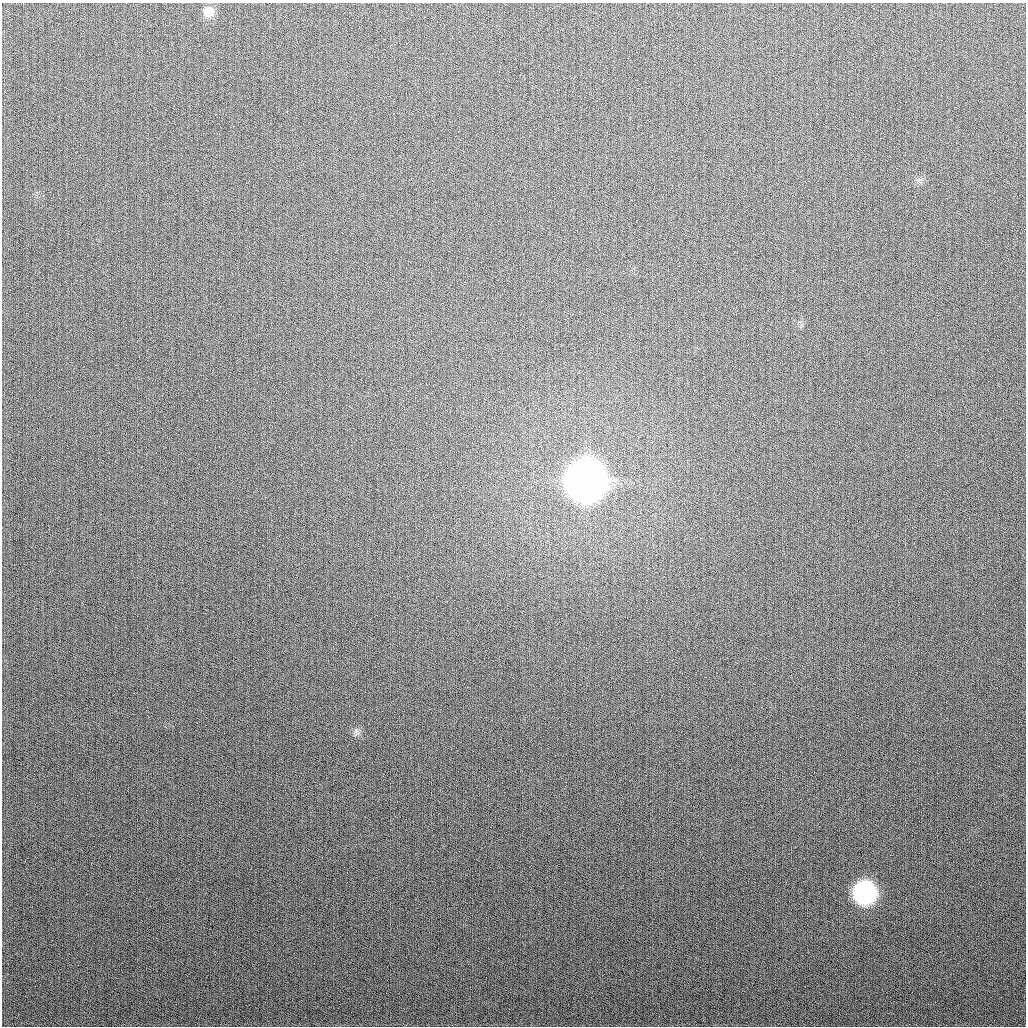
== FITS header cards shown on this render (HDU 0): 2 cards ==
NAXIS1  =                 1024
NAXIS2  =                 1024

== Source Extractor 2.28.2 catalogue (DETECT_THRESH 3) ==
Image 1024 x 1024 px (HDU 0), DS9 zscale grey, 1 PNG px = 1 image px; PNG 1028 x 1028 px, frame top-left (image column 1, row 1024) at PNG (2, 3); no overlay
Background 275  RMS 11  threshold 32.3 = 3 sigma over >= 5 px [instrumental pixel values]
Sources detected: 4; all 4 listed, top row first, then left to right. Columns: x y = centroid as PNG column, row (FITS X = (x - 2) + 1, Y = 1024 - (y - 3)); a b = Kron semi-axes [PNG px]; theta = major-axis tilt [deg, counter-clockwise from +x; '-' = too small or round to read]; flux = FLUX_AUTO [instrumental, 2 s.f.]
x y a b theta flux
208 12 14 13 - 7.2e+03
585 481 18 18 - 2.1e+06
356 731 7 4 -71 1.8e+03
864 893 15 15 - 1.3e+05